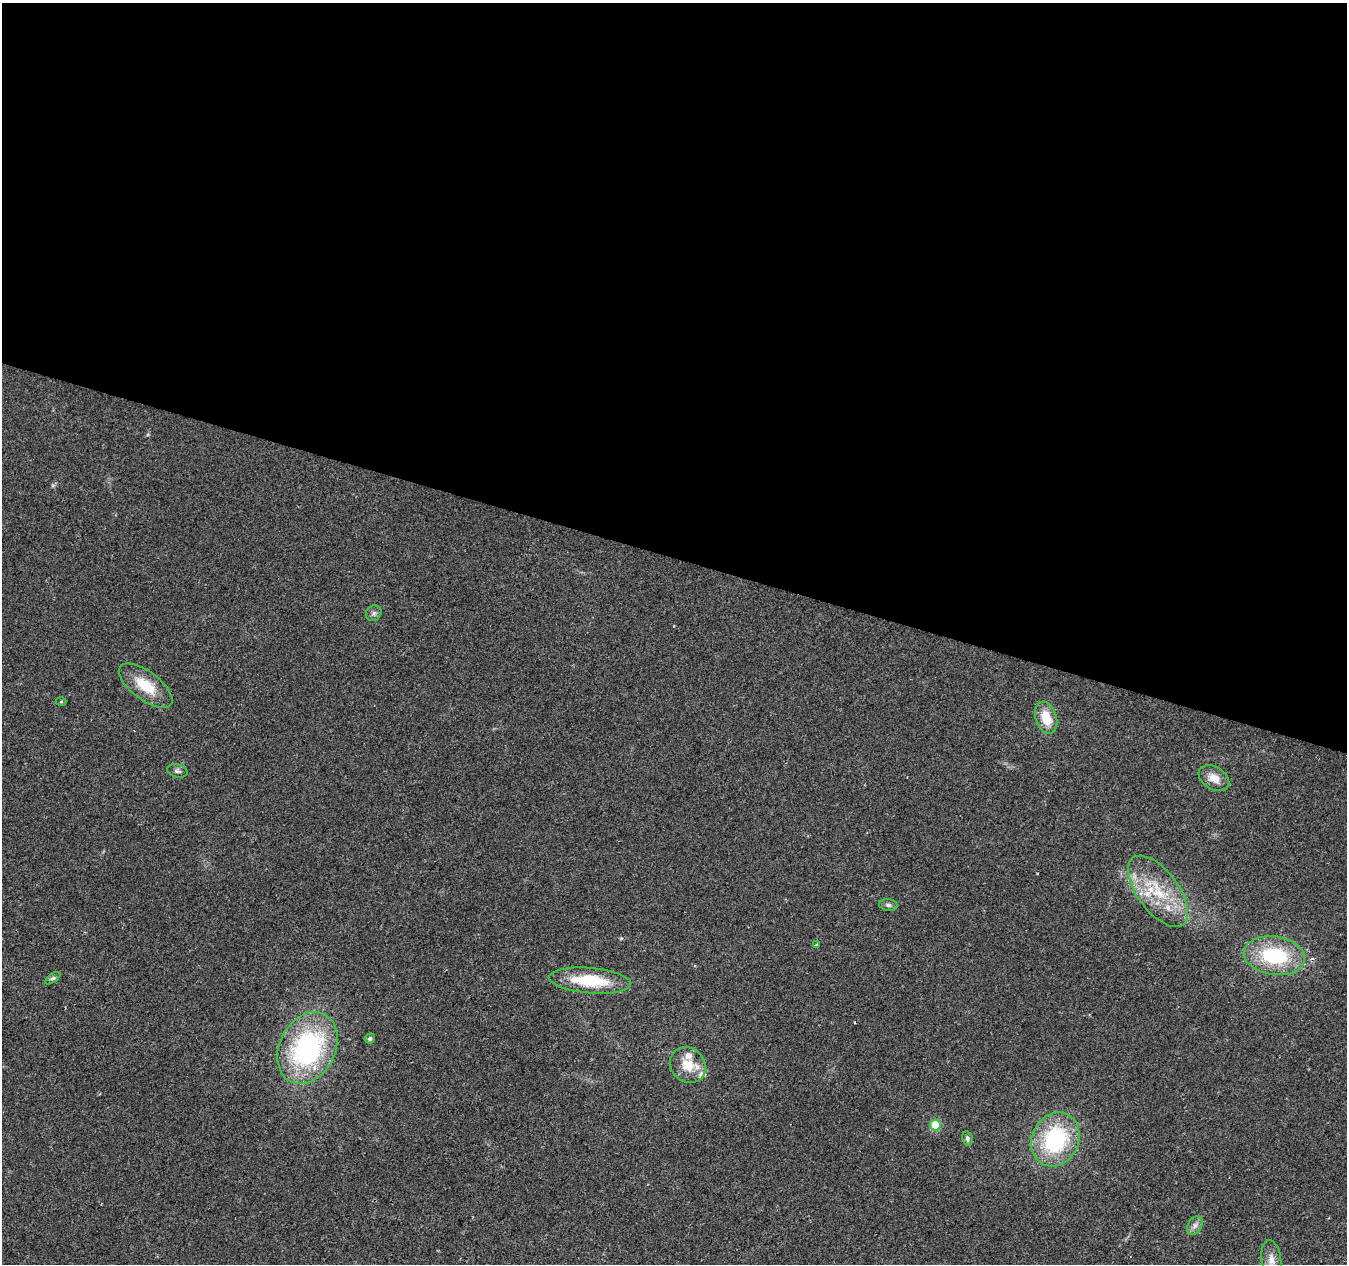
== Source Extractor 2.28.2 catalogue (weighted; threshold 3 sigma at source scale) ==
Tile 3 of 4 x 4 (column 3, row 1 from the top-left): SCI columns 2691-4035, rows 4002-5263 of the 5387 x 5542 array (HDU 1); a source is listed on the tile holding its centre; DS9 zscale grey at full resolution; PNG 1349 x 1266 px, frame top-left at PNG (2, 3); each listed source drawn as its Kron ellipse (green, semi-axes under 4 px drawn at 4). Shown black and unused: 44% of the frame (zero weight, under 2 of 3 exposures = <1% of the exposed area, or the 3 px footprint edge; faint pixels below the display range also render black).
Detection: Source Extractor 2.28.2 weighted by HDU 2 'WHT'; one run over the whole footprint, this tile lists its part. Background 0.0422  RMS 0.008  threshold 0.036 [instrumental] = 3 sigma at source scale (4.5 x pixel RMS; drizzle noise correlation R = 1.50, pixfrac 1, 0.0396/0.0396 arcsec/px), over >= 5 px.
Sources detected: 24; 1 cosmic-ray / hot-pixel residue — neither listed nor drawn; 3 inside a brighter listed object's ellipse — not listed separately; the other 20 listed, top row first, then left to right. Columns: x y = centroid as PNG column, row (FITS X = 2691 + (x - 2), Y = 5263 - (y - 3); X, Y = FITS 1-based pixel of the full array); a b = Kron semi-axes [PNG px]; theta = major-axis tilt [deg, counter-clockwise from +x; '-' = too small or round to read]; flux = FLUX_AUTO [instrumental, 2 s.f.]
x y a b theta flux
374 613 8 7 - 2.7
146 686 32 14 -37 24
61 701 5 3 - 0.76
1046 718 17 10 -72 18
177 771 10 6 -15 2.4
1214 778 16 11 -32 10
1158 891 42 20 -53 42
888 905 9 6 -8 2.5
817 945 4 3 - 1.4
1274 956 31 19 -8 57
53 978 9 4 35 1.9
590 981 41 12 -5 41
370 1038 5 5 - 2
307 1048 37 28 63 130
688 1065 19 16 -45 17
935 1125 5 5 - 37
967 1138 7 5 -78 2.3
1055 1139 28 23 64 82
1195 1226 10 7 60 3.6
1271 1260 20 10 -83 7.8
Isophote crosses this tile's border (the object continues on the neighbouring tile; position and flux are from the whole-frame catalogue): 1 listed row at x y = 1271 1260